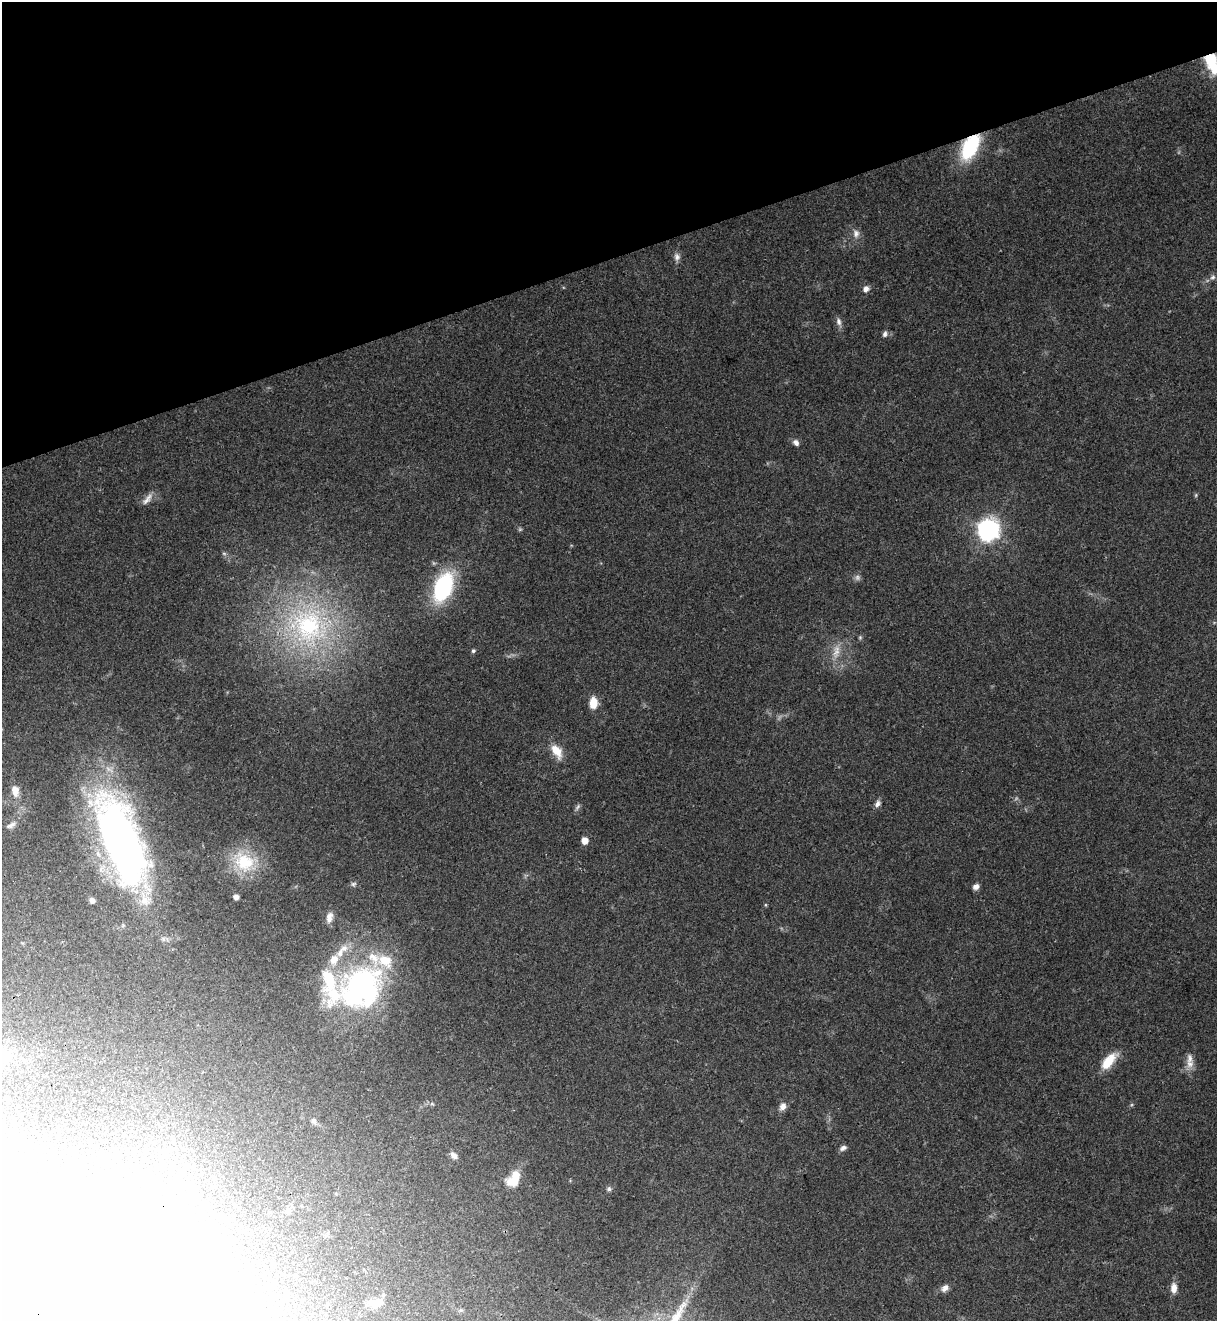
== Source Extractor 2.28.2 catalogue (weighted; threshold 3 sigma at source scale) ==
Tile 3 of 4 x 4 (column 3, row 1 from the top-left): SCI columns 2735-3949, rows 4018-5336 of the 5418 x 5401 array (HDU 1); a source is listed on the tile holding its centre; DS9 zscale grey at full resolution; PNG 1219 x 1323 px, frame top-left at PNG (2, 2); no overlay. Shown black and unused: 20% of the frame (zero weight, under 3 of 4 exposures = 9% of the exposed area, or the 3 px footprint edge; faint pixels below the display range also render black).
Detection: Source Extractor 2.28.2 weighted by HDU 2 'WHT'; one run over the whole footprint, this tile lists its part. Background 0.0648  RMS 0.0053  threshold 0.024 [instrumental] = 3 sigma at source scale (4.5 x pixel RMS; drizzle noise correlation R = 1.50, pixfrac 1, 0.0396/0.0396 arcsec/px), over >= 5 px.
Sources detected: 60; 1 too faint to see at this stretch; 4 inside a brighter object's white glare — not listed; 7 inside a brighter listed object's ellipse — not listed separately; the other 48 listed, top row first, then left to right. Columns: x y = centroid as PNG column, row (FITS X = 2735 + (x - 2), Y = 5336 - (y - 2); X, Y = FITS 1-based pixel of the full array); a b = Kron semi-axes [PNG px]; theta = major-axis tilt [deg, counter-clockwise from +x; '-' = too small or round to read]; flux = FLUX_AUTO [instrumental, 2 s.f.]
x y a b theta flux
1212 62 21 11 -69 27
970 147 27 14 60 38
856 234 12 9 -84 3.2
677 257 10 8 -81 2.3
1213 277 8 6 30 1.7
866 289 8 7 - 2.6
839 321 11 7 -77 2.3
885 334 8 6 76 1.6
796 442 9 7 -49 2.3
1196 495 6 4 72 0.66
147 499 20 7 49 3.5
988 530 9 8 - 280
224 553 6 4 -1 0.87
857 577 9 7 78 1.7
443 587 29 16 67 54
308 626 54 47 -46 110
860 637 5 5 - 0.74
473 651 6 5 - 0.96
836 651 22 9 79 6.7
593 703 10 7 87 10
557 751 20 11 -58 8.1
15 791 13 8 -83 4.6
878 804 10 7 59 2.1
577 807 10 5 58 1.4
11 825 14 6 27 2.3
585 840 6 5 - 5.7
121 841 94 34 -69 320
245 862 36 26 -32 27
353 884 8 5 15 1.2
976 887 7 6 - 2.7
236 897 5 5 - 2.7
92 900 6 5 - 2.4
765 905 5 4 - 0.54
329 917 15 8 78 3.7
360 986 68 41 45 110
1109 1061 26 11 48 11
1190 1064 11 10 - 4
432 1104 6 4 -18 0.76
783 1106 10 8 61 3.2
314 1121 9 7 -61 1.6
843 1148 9 6 24 2
454 1155 10 7 -44 2.7
514 1179 20 12 58 13
609 1189 6 6 - 1.2
288 1211 8 7 - 2.2
945 1288 10 7 40 3
1174 1288 11 7 90 4.5
379 1302 12 9 35 4.4
Overlapping masked pixels (flux is a lower limit): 2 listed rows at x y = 1212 62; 970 147
Isophote crosses this tile's border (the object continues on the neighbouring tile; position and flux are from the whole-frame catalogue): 1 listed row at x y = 1212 62